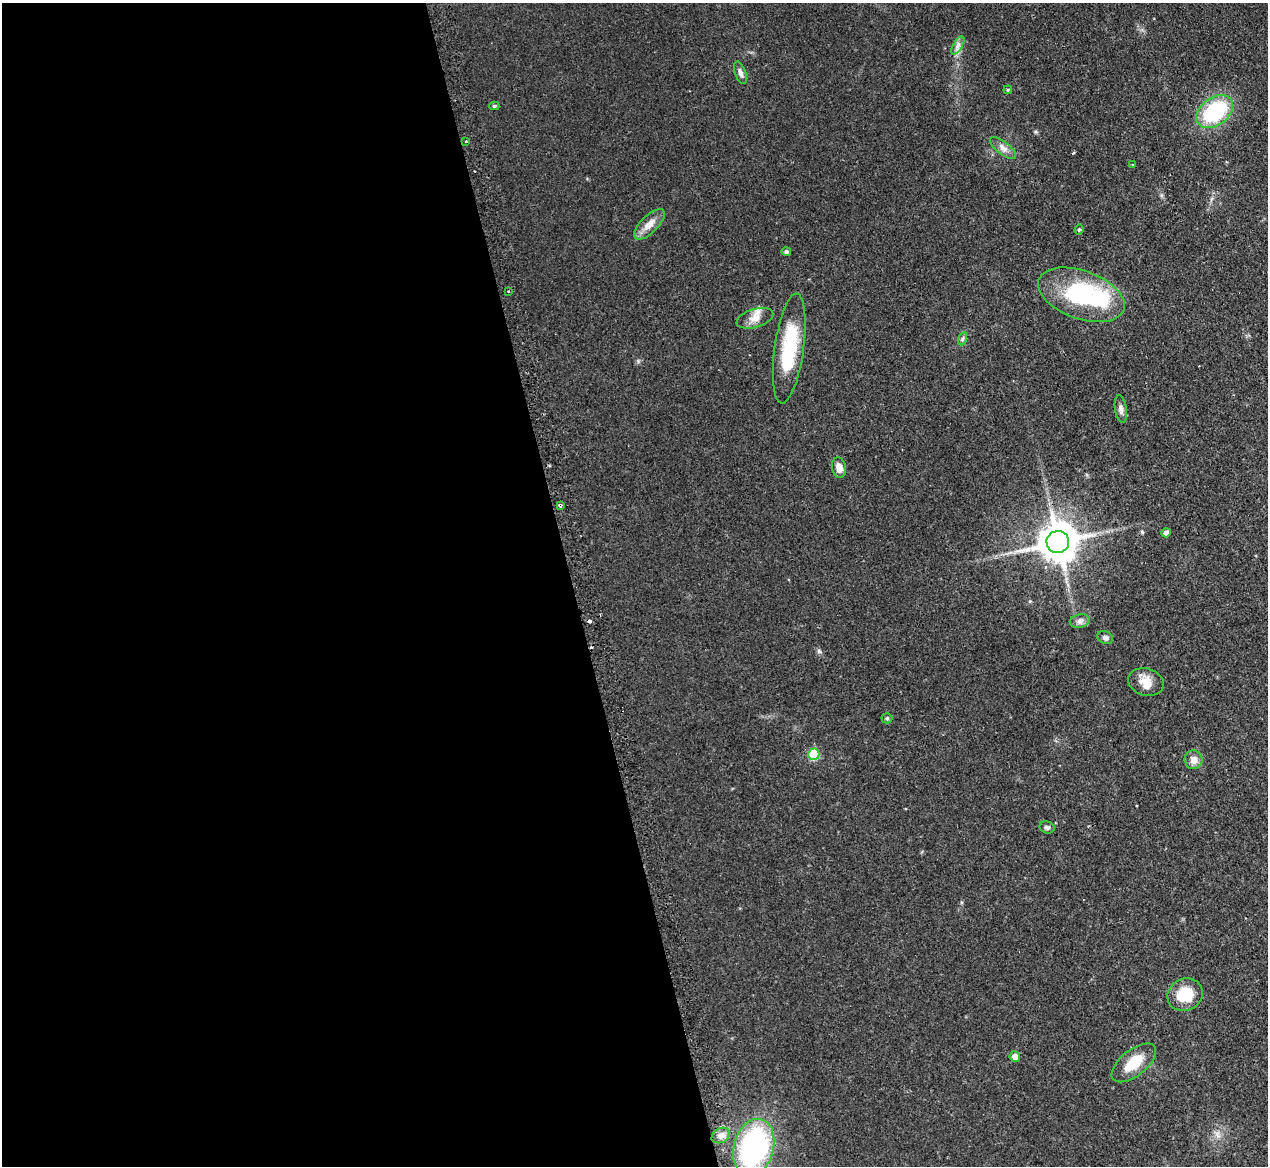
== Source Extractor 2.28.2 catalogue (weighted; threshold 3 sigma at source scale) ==
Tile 9 of 4 x 4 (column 1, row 3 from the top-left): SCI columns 35-1300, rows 1328-2491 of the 5131 x 5103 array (HDU 1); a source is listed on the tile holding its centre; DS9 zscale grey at full resolution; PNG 1270 x 1168 px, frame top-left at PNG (2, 3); each listed source drawn as its Kron ellipse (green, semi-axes under 4 px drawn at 4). Shown black and unused: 45% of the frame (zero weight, under 2 of 3 exposures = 4% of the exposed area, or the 3 px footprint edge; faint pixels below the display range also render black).
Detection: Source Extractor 2.28.2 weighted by HDU 2 'WHT'; one run over the whole footprint, this tile lists its part. Background 0.0864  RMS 0.0083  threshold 0.0374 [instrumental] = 3 sigma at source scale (4.5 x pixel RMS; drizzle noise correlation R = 1.50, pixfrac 1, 0.05/0.05 arcsec/px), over >= 5 px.
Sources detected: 38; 1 inside a brighter object's white glare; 2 cosmic-ray / hot-pixel residue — neither listed nor drawn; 2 inside a brighter listed object's ellipse — not listed separately; the other 33 listed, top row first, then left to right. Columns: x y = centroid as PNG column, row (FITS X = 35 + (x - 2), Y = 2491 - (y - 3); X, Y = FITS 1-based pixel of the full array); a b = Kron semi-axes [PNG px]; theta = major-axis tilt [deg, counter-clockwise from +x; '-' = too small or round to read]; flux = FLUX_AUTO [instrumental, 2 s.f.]
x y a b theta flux
958 46 10 4 59 3
740 73 11 5 -69 2.8
1008 90 4 4 - 0.79
494 106 5 4 - 1.1
1215 112 20 14 37 63
466 142 3 2 - 1.5
1003 148 16 6 -38 4.6
1132 165 3 2 - 0.9
649 224 20 8 45 7.6
1079 230 5 3 - 1.1
786 252 4 4 - 2.6
509 292 3 2 - 1.5
1081 295 45 24 -20 87
755 318 19 9 17 7.1
962 339 6 4 71 1.5
789 348 55 14 82 48
1121 409 14 6 -81 3.3
839 468 10 7 -78 5.7
560 505 3 3 - 1.7
1166 533 5 4 - 3.8
1058 542 11 11 - 2100
1080 621 10 6 12 3.1
1105 638 8 6 -24 2.2
1146 682 18 13 -18 9.7
887 718 5 5 - 1.2
814 754 6 5 - 30
1194 760 9 9 - 6.2
1047 827 7 6 - 1.9
1185 995 18 16 25 22
1015 1057 5 5 - 5.3
1134 1063 26 13 38 20
721 1135 9 7 30 4.1
754 1147 29 20 75 140
Overlapping masked pixels (flux is a lower limit): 1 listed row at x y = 560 505
Isophote crosses this tile's border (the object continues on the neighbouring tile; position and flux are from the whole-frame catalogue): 1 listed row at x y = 754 1147
Unlisted compact peaks at least as high as the median listed source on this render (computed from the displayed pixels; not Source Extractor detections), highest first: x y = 819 651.